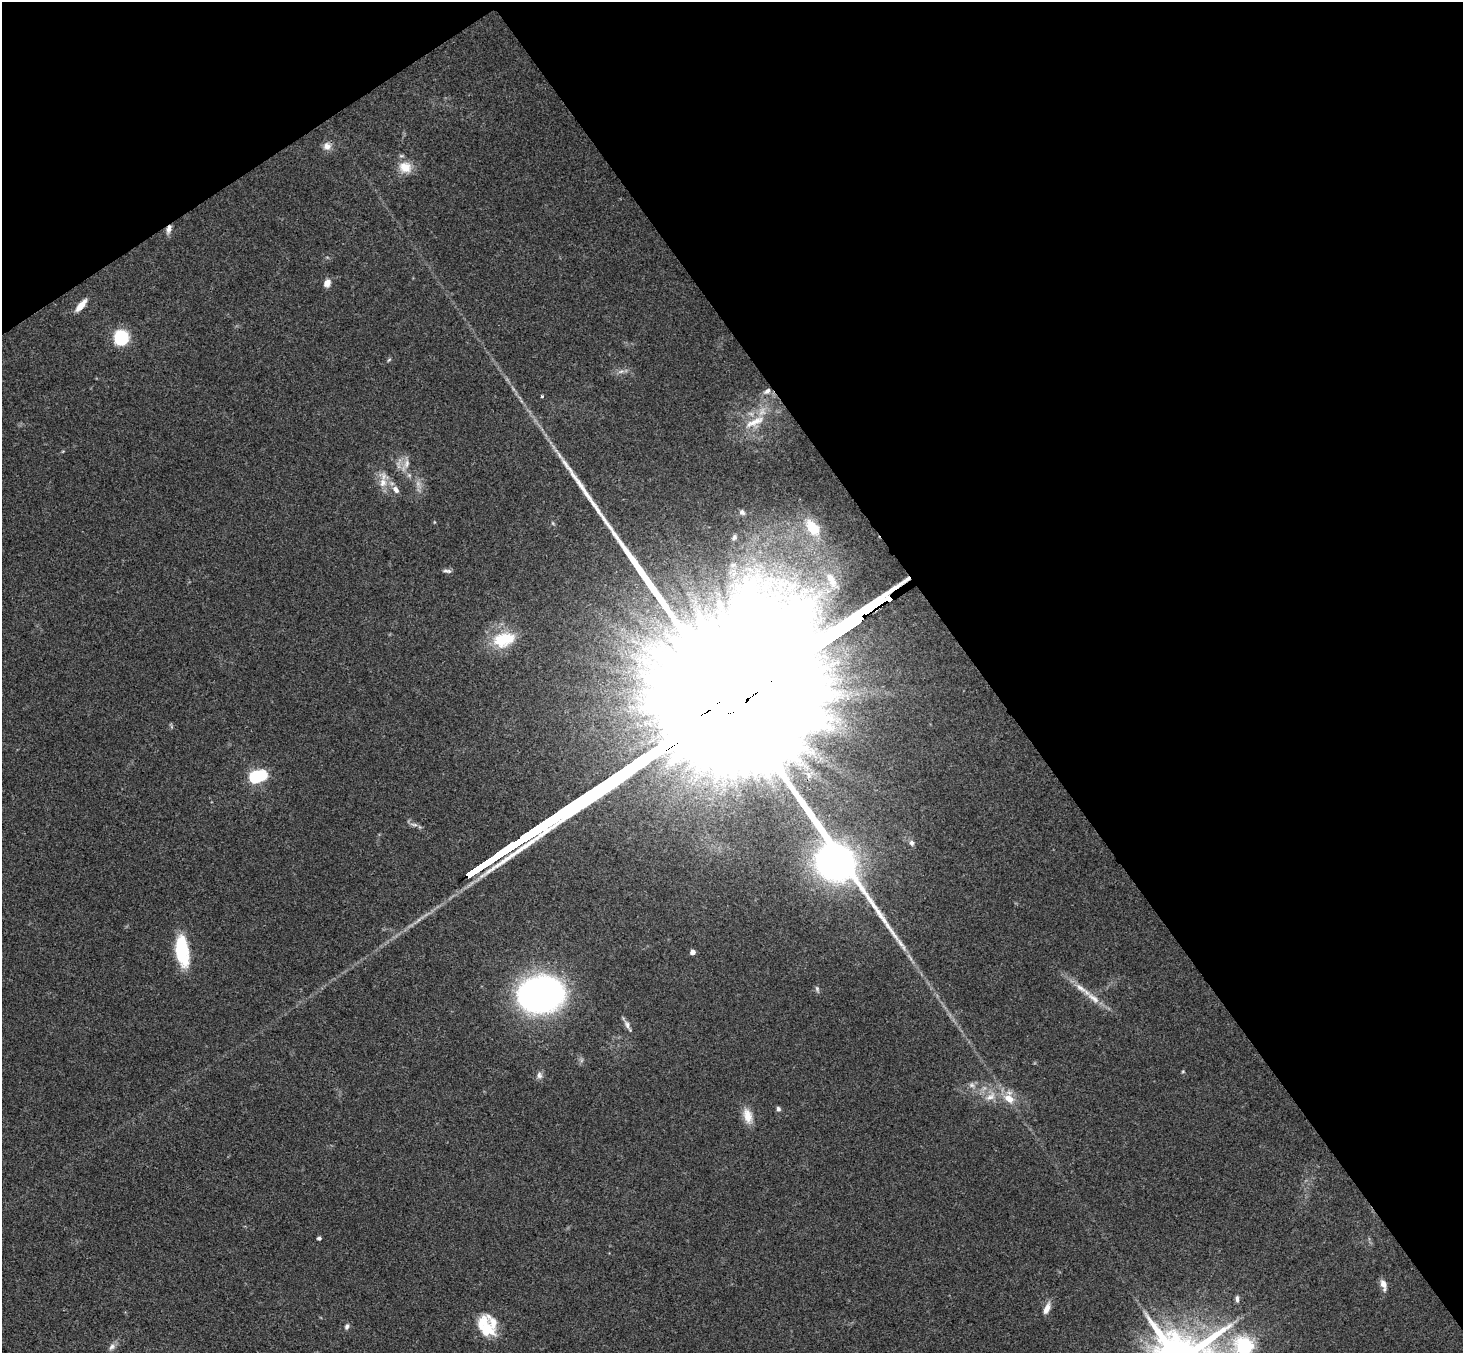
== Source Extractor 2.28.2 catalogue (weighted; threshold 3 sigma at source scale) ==
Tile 3 of 4 x 4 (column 3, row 1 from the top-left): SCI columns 2975-4435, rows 4383-5733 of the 5946 x 5927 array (HDU 1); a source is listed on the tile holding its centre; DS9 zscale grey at full resolution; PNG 1465 x 1355 px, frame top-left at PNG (2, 2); no overlay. Shown black and unused: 37% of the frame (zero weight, under 3 of 4 exposures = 6% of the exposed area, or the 3 px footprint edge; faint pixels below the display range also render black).
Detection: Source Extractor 2.28.2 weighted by HDU 2 'WHT'; one run over the whole footprint, this tile lists its part. Background 0.163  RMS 0.0073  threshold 0.0329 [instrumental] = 3 sigma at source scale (4.5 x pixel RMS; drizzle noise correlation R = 1.50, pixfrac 1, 0.05/0.05 arcsec/px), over >= 5 px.
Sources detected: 53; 1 inside a brighter object's white glare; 1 long thin detection or spike segment (spike, bleed or trail) — not listed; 4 inside a brighter listed object's ellipse — not listed separately; the other 47 listed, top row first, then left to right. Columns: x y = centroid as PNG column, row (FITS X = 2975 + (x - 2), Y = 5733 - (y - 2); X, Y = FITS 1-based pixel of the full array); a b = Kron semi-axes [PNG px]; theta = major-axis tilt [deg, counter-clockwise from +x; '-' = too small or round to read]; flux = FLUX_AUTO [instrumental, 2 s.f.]
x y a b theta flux
327 146 10 10 - 5
405 167 17 15 -11 12
169 229 12 6 70 3.6
327 283 8 7 - 5.3
81 305 17 6 50 7.9
121 337 9 9 - 54
389 360 7 3 37 0.9
621 371 7 4 3 2
767 391 11 6 36 3.3
542 396 4 3 - 0.77
754 422 32 9 25 13
407 464 13 7 79 5
383 483 14 10 80 8
396 489 11 7 -53 3.9
742 512 9 7 -41 2.4
813 528 20 12 -53 28
734 537 8 6 61 2.3
733 565 8 5 44 2.2
447 571 12 4 -9 2
832 580 29 11 -61 18
782 583 30 18 1 41
504 639 30 18 16 28
809 775 9 5 -57 2.9
255 777 6 5 - 93
912 843 6 6 - 2.4
496 857 29 3 34 5100
182 951 32 13 -82 42
693 952 4 4 - 5.2
817 989 9 5 -72 1.6
541 994 36 27 11 340
1093 998 23 8 -37 8.8
627 1025 17 5 -63 3.3
1183 1071 5 3 - 0.69
539 1075 9 7 87 2.8
972 1085 8 6 -2 2.7
991 1096 17 9 36 7.6
1009 1099 15 10 -35 10
778 1109 7 5 -73 1.7
747 1116 20 11 -76 9.4
319 1238 4 4 - 1.5
1383 1284 10 6 -76 6.1
1237 1299 10 5 -89 2
1047 1309 14 6 67 6
347 1327 8 5 74 2
489 1329 27 10 -51 13
1244 1346 7 7 - 270
112 1347 10 7 49 3
Overlapping masked pixels (flux is a lower limit): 1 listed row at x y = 169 229
Isophote crosses this tile's border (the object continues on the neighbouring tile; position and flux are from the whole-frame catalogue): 1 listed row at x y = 1244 1346